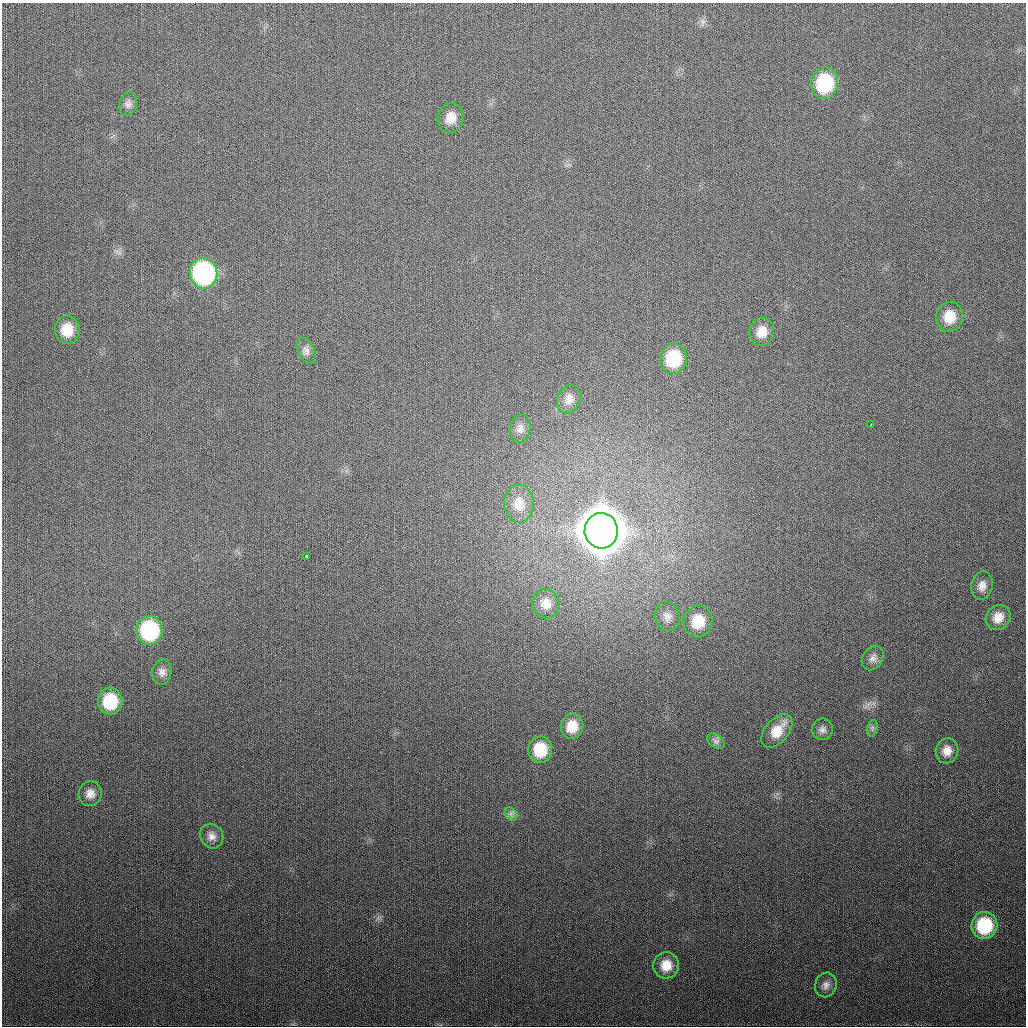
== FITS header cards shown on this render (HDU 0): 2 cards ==
NAXIS1  =                 1024
NAXIS2  =                 1024

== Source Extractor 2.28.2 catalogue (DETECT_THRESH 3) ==
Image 1024 x 1024 px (HDU 0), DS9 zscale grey, 1 PNG px = 1 image px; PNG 1028 x 1028 px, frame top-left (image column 1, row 1024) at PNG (2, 3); each listed source drawn as its Kron ellipse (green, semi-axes under 4 px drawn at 4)
Background 331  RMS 13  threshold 38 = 3 sigma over >= 5 px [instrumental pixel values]
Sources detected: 37; all 37 listed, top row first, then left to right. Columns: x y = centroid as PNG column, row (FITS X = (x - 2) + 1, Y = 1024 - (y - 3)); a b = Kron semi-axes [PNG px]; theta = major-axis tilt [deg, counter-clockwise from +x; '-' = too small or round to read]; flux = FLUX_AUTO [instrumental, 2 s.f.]
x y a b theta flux
825 83 16 13 77 6.1e+04
128 104 12 8 75 3.9e+03
451 118 15 13 74 1.1e+04
203 273 15 14 - 1.6e+05
949 317 15 13 77 1.7e+04
67 330 14 12 -82 1.7e+04
762 332 14 12 78 1.1e+04
306 351 13 8 -64 4.3e+03
673 359 15 13 80 4.2e+04
569 399 14 11 65 7.2e+03
871 425 3 2 - 1.2e+03
520 429 14 10 81 5.8e+03
519 504 19 15 -89 1.4e+04
601 531 17 16 - 4.7e+06
306 556 3 3 - 3.6e+03
982 586 14 10 81 6.9e+03
546 604 15 13 -69 9.3e+03
667 616 15 12 -77 7.3e+03
998 617 13 11 48 9.6e+03
698 621 16 14 76 2.2e+04
149 630 14 13 - 8.5e+04
873 658 13 10 56 4.9e+03
162 672 12 9 85 5.0e+03
110 701 13 12 - 3.9e+04
572 726 13 11 75 1.5e+04
872 728 8 5 75 2.3e+03
822 729 10 10 - 4.0e+03
777 731 19 11 49 1.6e+04
716 741 10 6 -39 3.1e+03
540 750 13 12 - 2.6e+04
947 751 13 11 74 8.4e+03
90 794 12 11 - 7.3e+03
511 814 7 5 -46 2.7e+03
212 836 13 11 -60 6.1e+03
984 925 14 13 - 5.1e+04
666 965 13 13 - 1.5e+04
826 985 12 10 70 5.3e+03